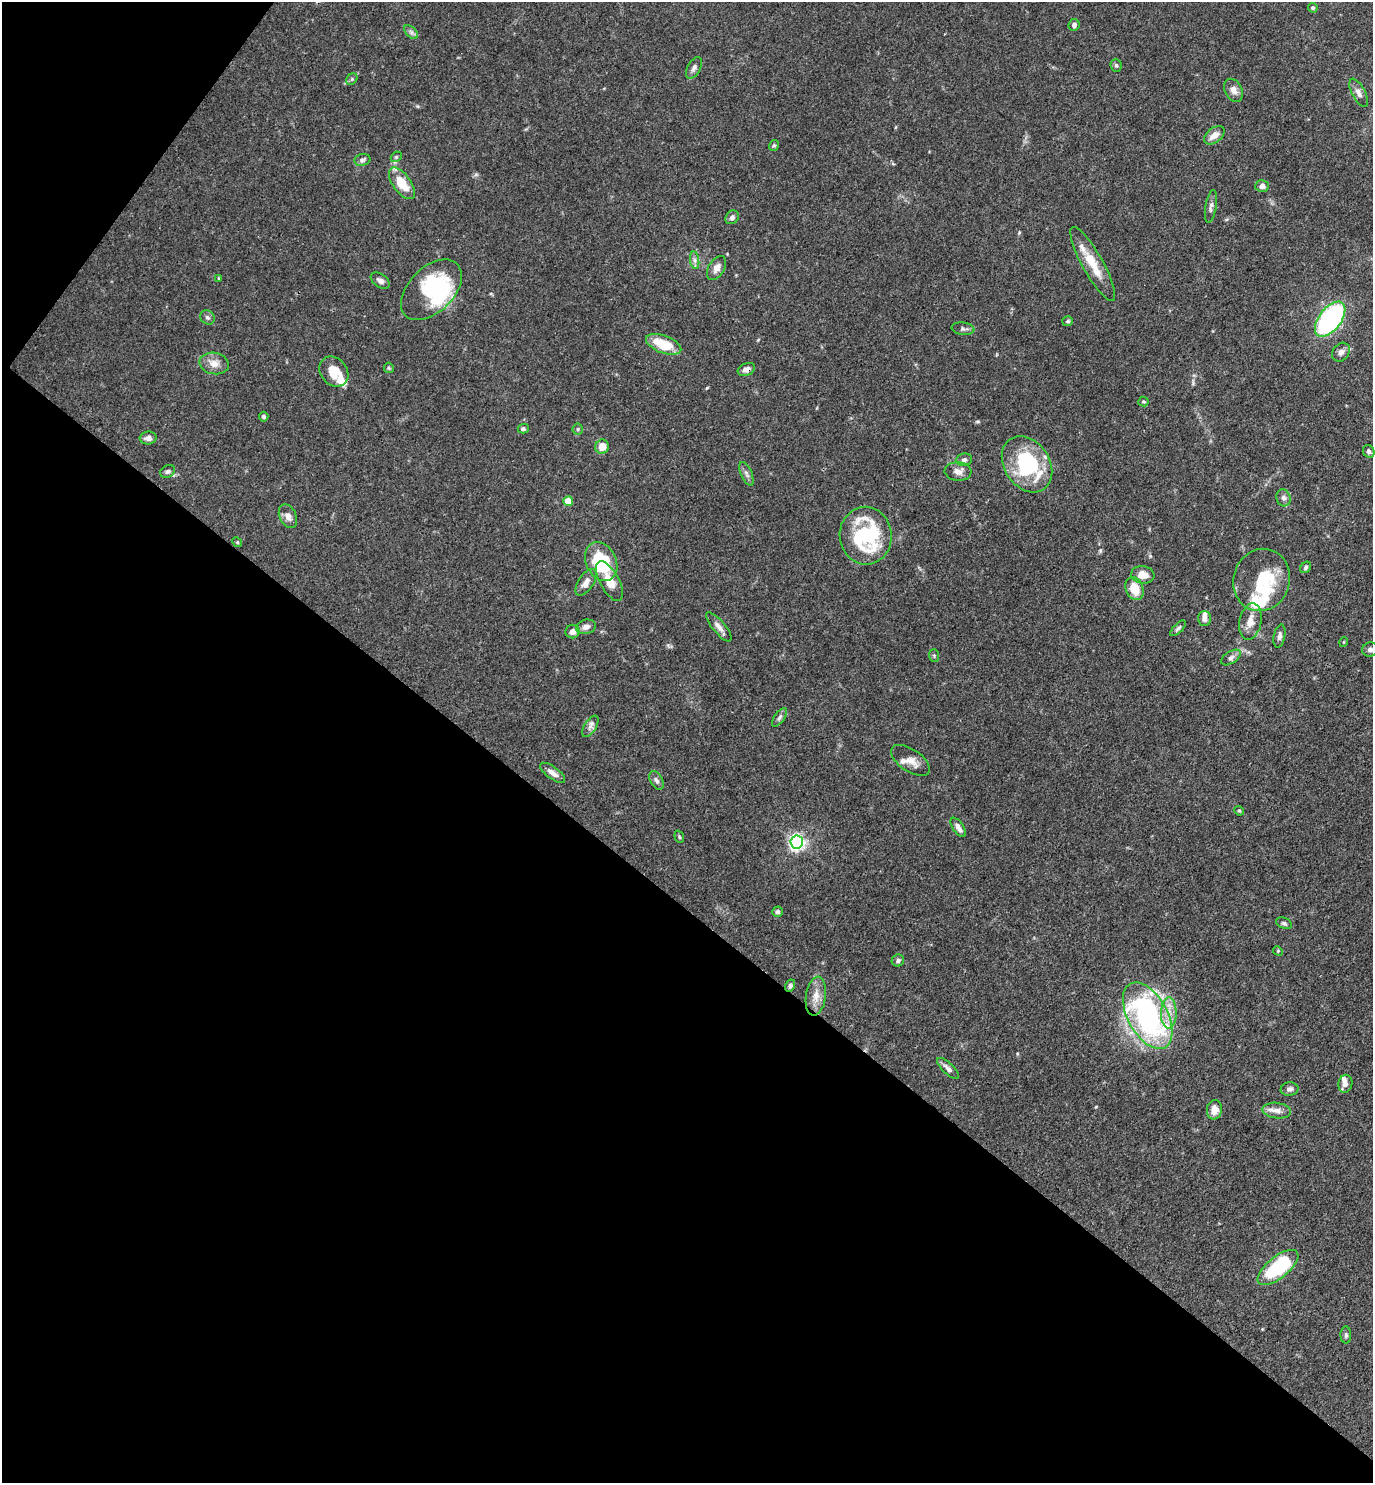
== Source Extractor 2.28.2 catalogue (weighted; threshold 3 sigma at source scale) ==
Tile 9 of 4 x 4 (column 1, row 3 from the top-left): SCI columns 153-1523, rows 1481-2961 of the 5929 x 5923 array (HDU 1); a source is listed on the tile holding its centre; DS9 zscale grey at full resolution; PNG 1375 x 1485 px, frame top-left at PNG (2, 2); each listed source drawn as its Kron ellipse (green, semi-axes under 4 px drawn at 4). Shown black and unused: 41% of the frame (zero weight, under 3 of 4 exposures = <1% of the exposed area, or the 3 px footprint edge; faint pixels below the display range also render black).
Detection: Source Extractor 2.28.2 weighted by HDU 2 'WHT'; one run over the whole footprint, this tile lists its part. Background 0.119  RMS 0.0043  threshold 0.0195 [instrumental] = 3 sigma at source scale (4.5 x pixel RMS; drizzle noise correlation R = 1.50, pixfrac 1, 0.05/0.05 arcsec/px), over >= 5 px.
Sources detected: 99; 1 inside a brighter object's white glare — neither listed nor drawn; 7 inside a brighter listed object's ellipse — not listed separately; the other 91 listed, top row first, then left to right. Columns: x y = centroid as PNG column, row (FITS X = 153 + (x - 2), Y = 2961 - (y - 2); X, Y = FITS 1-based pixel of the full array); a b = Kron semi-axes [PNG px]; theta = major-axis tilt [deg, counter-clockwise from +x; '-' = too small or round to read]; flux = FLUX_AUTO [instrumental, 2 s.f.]
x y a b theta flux
1313 8 5 4 - 0.83
1074 25 6 5 - 1.5
411 32 8 5 -45 1.2
1116 65 6 5 - 0.86
694 68 12 6 61 1.7
352 79 6 5 - 0.73
1233 90 12 8 -62 2.7
1359 93 15 6 -62 2.5
1214 135 12 7 39 3.8
774 145 5 4 - 0.71
396 157 6 4 44 0.6
362 160 8 6 15 1.2
402 183 18 9 -54 11
1262 186 7 6 - 2
1211 206 16 5 81 1.8
732 217 7 6 - 1.4
695 260 9 4 -82 1.4
1093 264 42 10 -61 11
717 268 13 8 59 2.6
218 278 4 2 - 0.32
380 281 11 6 -35 1.9
431 290 37 22 45 40
207 317 8 6 -42 1.2
1330 319 20 11 52 77
1068 321 5 5 - 0.77
963 329 11 6 -8 1.3
664 344 18 8 -21 14
1341 352 10 8 53 2.1
214 363 15 10 -11 4.2
389 368 5 5 - 0.62
746 369 9 6 22 2.1
334 372 16 13 -50 8.6
1143 401 5 5 - 0.64
264 417 5 4 - 0.94
523 429 5 4 - 1.1
578 429 5 5 - 0.72
148 438 8 6 6 2.4
602 447 7 6 - 5.1
1369 451 6 5 - 1.2
964 460 8 6 9 1.3
1027 464 30 22 -56 39
168 471 8 6 32 1.1
958 471 13 9 -3 3.1
746 474 12 5 -67 1.6
1283 498 8 7 - 1.6
568 501 5 5 - 11
288 516 12 8 -63 2.8
866 536 29 26 -84 42
237 542 5 4 - 0.51
601 562 20 15 -63 31
1306 567 6 5 - 0.83
1143 575 12 8 -7 5.3
1262 580 31 28 72 24
609 581 22 9 -61 6.2
586 582 15 7 56 3.4
1134 589 12 8 -68 7.7
1204 619 7 6 - 1.7
1250 621 18 11 78 5.3
586 627 10 7 15 2.3
719 627 18 6 -50 2.7
1178 628 10 4 44 0.99
572 632 7 6 - 2.5
1279 636 12 5 79 1.5
1344 642 5 3 - 0.36
1370 649 8 7 - 1.7
934 655 6 5 - 0.66
1231 657 11 6 32 1.7
780 717 11 5 54 1.2
590 726 12 6 57 1.9
910 760 22 11 -34 4.3
553 773 15 6 -36 3.1
656 780 10 6 -60 1.5
1239 811 5 4 - 0.58
958 827 11 5 -56 2.3
679 837 6 4 -70 0.63
797 842 6 6 - 150
778 912 5 5 - 1.3
1284 923 8 5 -24 0.98
1278 951 5 4 - 0.46
898 960 6 6 - 1.1
790 986 6 4 63 1.2
816 996 20 10 82 5.3
1169 1013 16 7 89 5.1
1148 1016 36 19 -61 110
948 1068 14 5 -43 2
1345 1084 9 7 80 1.9
1289 1089 9 7 7 1.6
1214 1110 10 7 82 4.5
1277 1111 14 7 -7 2.9
1278 1267 24 10 39 35
1346 1335 8 5 -88 1.1
Overlapping masked pixels (flux is a lower limit): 1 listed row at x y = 746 369